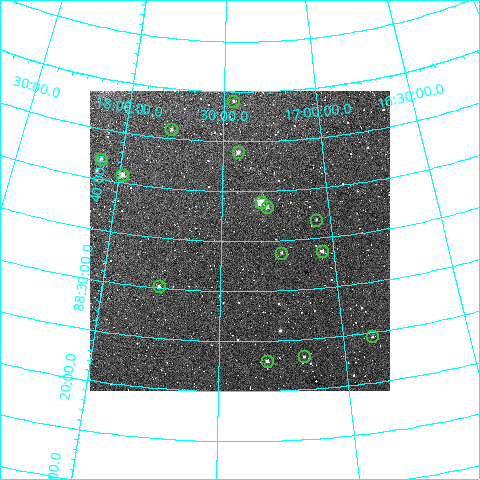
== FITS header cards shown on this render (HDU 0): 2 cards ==
NAXIS1  =                  300
NAXIS2  =                  300

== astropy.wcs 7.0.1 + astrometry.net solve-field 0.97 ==
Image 300 x 300 px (HDU 0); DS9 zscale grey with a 90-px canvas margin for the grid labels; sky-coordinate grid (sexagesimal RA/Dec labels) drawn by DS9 from the SOLVED WCS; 14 Tycho-2 reference stars matched to detected sources circled (green)
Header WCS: RA---TAN/DEC--TAN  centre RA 17:25:00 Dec +88:35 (261.25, +88.58 deg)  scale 6 arcsec/px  FOV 30.0' x 30.0'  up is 0 deg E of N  parity normal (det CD < 0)
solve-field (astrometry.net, Tycho-2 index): VERIFIED the header's WCS against the Tycho-2 star catalogue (verified at 2 index scales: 10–14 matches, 0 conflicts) and refined it, rather than solving blind
Solved WCS: RA---TAN-SIP/DEC--TAN-SIP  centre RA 17:25:03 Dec +88:35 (261.26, +88.58 deg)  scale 6.01 arcsec/px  FOV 30.0' x 30.0'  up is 0 deg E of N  parity normal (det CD < 0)
The solver's refit moves the header's centre by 1.2 arcsec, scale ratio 1.001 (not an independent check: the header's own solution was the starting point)
Tycho-2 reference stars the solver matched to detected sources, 14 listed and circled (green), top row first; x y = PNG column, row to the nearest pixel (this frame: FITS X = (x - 90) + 1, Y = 300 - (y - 91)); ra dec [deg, ICRS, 3 dp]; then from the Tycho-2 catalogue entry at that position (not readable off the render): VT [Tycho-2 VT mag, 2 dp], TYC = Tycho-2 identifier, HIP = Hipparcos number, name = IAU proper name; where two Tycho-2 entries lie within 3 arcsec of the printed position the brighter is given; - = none
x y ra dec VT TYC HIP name
233 101 261.739 +88.817 12.10 4659-5-1 - -
171 129 266.531 +88.765 11.49 4659-3-1 - -
238 152 261.372 +88.732 10.78 4659-254-1 - -
101 159 271.514 +88.700 11.27 4660-130-1 - -
122 175 269.774 +88.680 10.69 4659-43-1 - -
261 202 259.765 +88.648 9.10 4659-176-1 - -
267 207 259.303 +88.641 11.66 4659-155-1 - -
316 220 255.950 +88.614 11.70 4659-118-1 - -
322 251 255.791 +88.561 10.21 4659-133-1 - -
281 253 258.488 +88.563 11.75 4659-202-1 - -
159 286 266.412 +88.503 11.42 4659-82-1 - -
372 336 253.240 +88.410 11.70 4659-240-1 - -
304 356 257.446 +88.388 11.98 4659-233-1 - -
267 361 259.640 +88.383 11.08 4659-192-1 - -